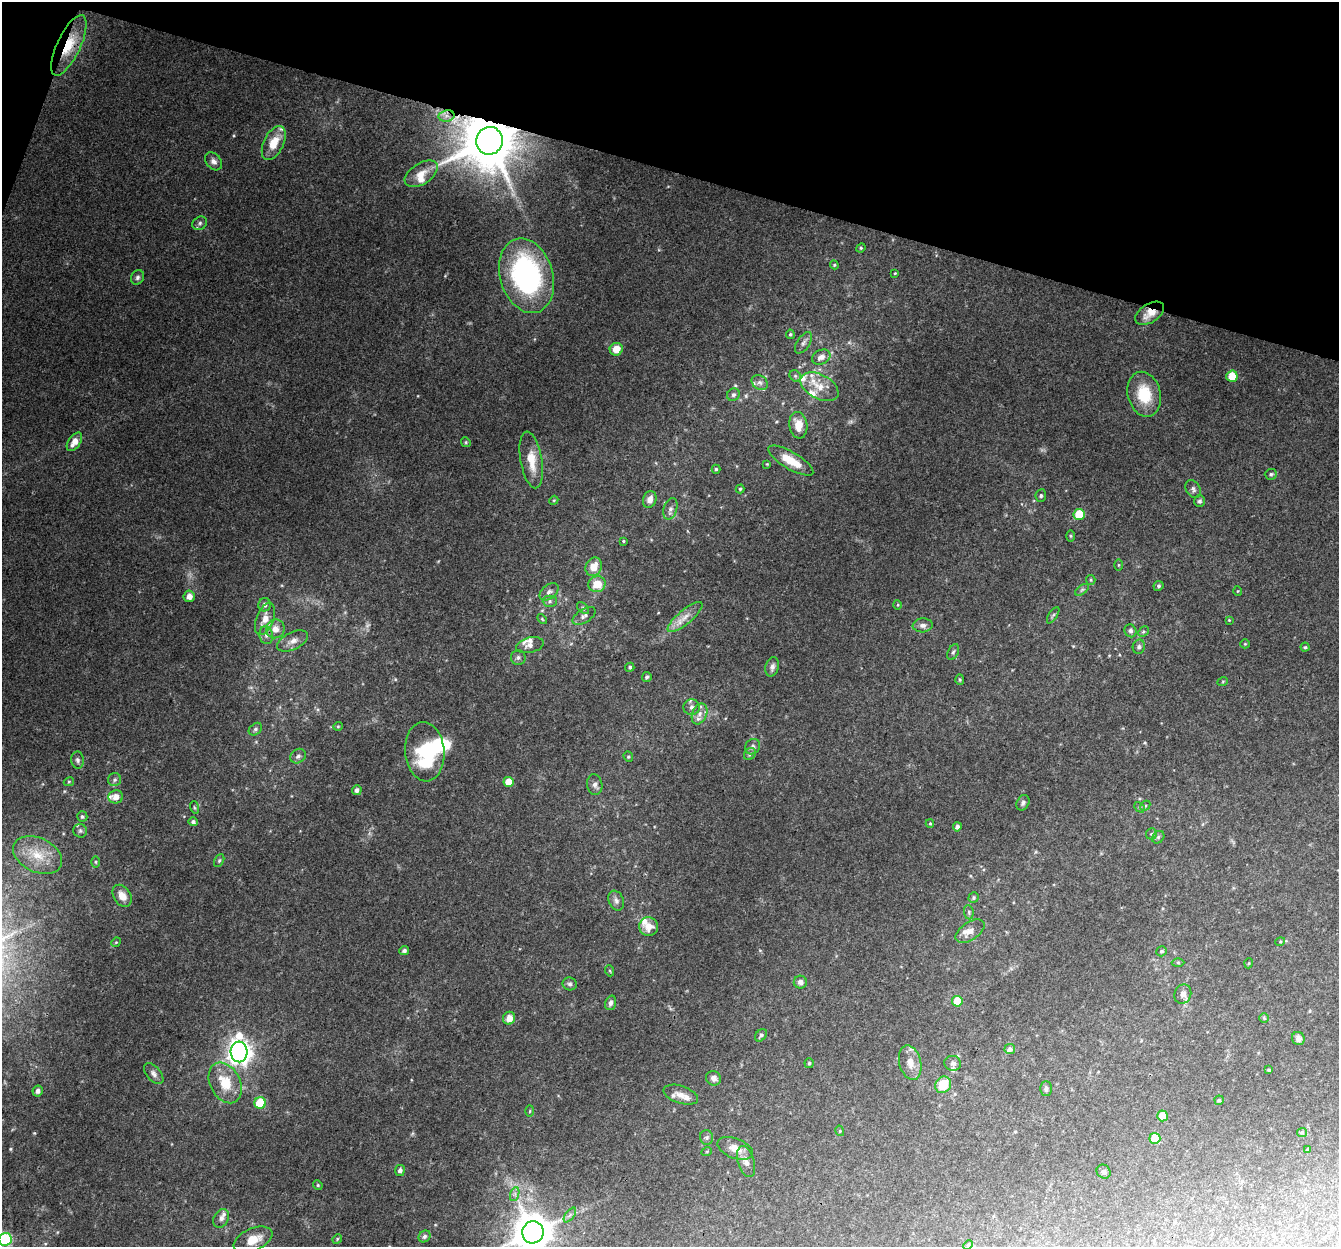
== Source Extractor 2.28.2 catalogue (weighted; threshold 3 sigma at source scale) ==
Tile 2 of 4 x 4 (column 2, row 1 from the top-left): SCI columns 1357-2693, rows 4008-5252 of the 5396 x 5587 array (HDU 1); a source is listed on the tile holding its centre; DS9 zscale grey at full resolution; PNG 1341 x 1249 px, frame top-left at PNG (2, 2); each listed source drawn as its Kron ellipse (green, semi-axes under 4 px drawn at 4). Shown black and unused: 14% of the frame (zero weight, under 3 of 4 exposures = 5% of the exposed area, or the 3 px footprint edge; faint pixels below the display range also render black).
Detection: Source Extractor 2.28.2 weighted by HDU 2 'WHT'; one run over the whole footprint, this tile lists its part. Background 0.0915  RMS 0.0058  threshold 0.0259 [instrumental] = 3 sigma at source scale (4.5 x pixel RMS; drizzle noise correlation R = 1.50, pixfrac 1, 0.0396/0.0396 arcsec/px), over >= 5 px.
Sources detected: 188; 3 too faint to see at this stretch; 1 inside a brighter object's white glare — neither listed nor drawn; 18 inside a brighter listed object's ellipse — not listed separately; the other 166 listed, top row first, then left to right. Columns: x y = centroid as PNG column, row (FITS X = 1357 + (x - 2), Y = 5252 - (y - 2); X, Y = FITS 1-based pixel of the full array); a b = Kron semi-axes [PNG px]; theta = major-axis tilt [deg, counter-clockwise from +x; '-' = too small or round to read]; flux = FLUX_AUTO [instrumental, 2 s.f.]
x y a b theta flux
69 45 33 11 65 16
446 116 8 5 11 2.5
489 141 14 13 - 3700
274 143 18 10 64 11
213 161 10 7 -50 2.6
421 174 18 10 33 7.1
200 223 8 6 35 1.6
861 248 5 4 - 0.78
834 265 4 4 - 0.69
895 273 3 3 - 0.54
527 276 38 26 -73 110
137 277 7 6 - 1.7
1150 313 16 9 33 6.9
790 334 5 4 - 0.93
803 343 12 6 55 2.5
616 349 6 6 - 7.2
821 357 9 7 25 3.8
795 376 6 5 - 1.1
1232 376 5 5 - 10
760 382 9 7 -35 2.2
819 387 20 12 -28 10
1144 394 23 16 -75 20
733 395 6 6 - 1.4
798 425 13 9 -81 8.6
74 442 10 6 56 5.3
466 442 5 4 - 0.69
531 460 29 11 -80 13
791 461 26 8 -30 13
767 464 4 4 - 0.48
716 469 4 4 - 0.9
1271 474 6 5 - 1
740 489 4 4 - 0.7
1193 489 9 7 -59 1.9
1041 496 6 5 - 1.1
650 499 8 6 68 3.8
554 500 5 3 - 0.59
1200 501 6 5 - 1.2
670 509 11 6 73 2.5
1079 514 5 5 - 15
1070 536 6 4 -89 0.61
623 541 4 3 - 0.65
1118 565 5 3 - 0.56
594 567 9 8 - 8
1091 580 5 4 - 0.74
597 584 8 8 - 11
1158 586 5 4 - 1.1
1082 590 8 4 37 1.2
1238 591 5 3 - 0.5
549 592 11 7 38 2.3
189 596 5 5 - 4.1
550 601 7 5 0 1.3
264 605 6 6 - 2.4
898 605 5 3 - 0.58
583 608 7 4 -46 1.1
1053 615 9 3 56 1.1
584 616 13 6 32 2.4
685 617 22 7 40 6
265 619 17 8 68 7
542 619 6 3 -46 0.57
1229 620 4 4 - 0.49
923 625 10 7 5 2.5
275 629 9 9 - 5.7
1130 631 7 5 -60 1.7
1143 632 6 4 44 0.96
266 635 9 7 -80 2.4
293 641 17 8 26 4.5
1245 644 5 4 - 0.65
530 645 14 7 13 3
1139 647 7 6 - 1.4
1305 647 4 4 - 0.76
953 652 8 5 66 1.3
518 658 7 7 - 1.6
630 667 5 4 - 0.95
772 667 10 6 76 2.4
647 677 5 5 - 1.4
960 680 5 4 - 0.68
1223 681 5 3 - 0.49
692 707 8 8 - 2.8
699 714 11 7 67 3
338 726 5 4 - 0.63
255 729 7 5 41 1.3
753 747 8 7 - 1.9
425 752 30 19 -85 39
750 754 7 5 47 1.2
298 756 8 6 37 2
628 757 5 4 - 0.83
78 760 8 6 -83 1.7
115 780 7 6 - 1.5
69 782 5 4 - 0.65
509 782 5 5 - 7.5
595 785 10 7 -80 2.4
357 790 5 4 - 1.9
116 797 7 6 - 4.8
1023 803 8 6 63 1.5
1145 806 6 4 45 0.87
194 807 6 4 -72 0.77
1139 807 6 4 -47 0.91
82 817 5 5 - 1.1
193 822 5 4 - 1.4
930 824 4 4 - 0.76
957 827 4 4 - 1.9
80 831 7 6 - 1.4
1151 834 6 5 - 1.1
1158 837 7 5 47 1.3
38 855 26 17 -25 16
219 861 7 4 63 1
96 862 6 4 -89 0.78
122 896 12 8 -57 5.9
973 898 5 5 - 1
616 901 10 7 -68 2.4
969 912 7 5 -83 1.1
649 927 9 9 - 6.7
970 931 16 9 34 4.9
116 942 5 4 - 0.63
1280 942 5 3 - 0.56
404 950 5 4 - 1.2
1162 951 5 5 - 0.96
1178 962 6 4 -1 0.76
1249 963 5 3 - 0.5
610 971 5 3 - 0.62
800 982 6 6 - 2.1
570 984 7 6 - 1.4
1183 994 10 8 72 3.2
957 1001 5 5 - 14
611 1003 7 5 72 1.7
509 1018 6 6 - 5.5
1264 1018 5 4 - 0.72
761 1035 7 5 48 1.3
1298 1038 7 6 - 2.7
1010 1049 5 5 - 2.1
239 1052 10 8 -86 470
809 1063 5 4 - 0.95
910 1063 17 10 -76 6.1
953 1063 8 7 - 1.8
1269 1070 3 3 - 0.83
154 1074 12 7 -49 2.7
714 1078 7 7 - 2.4
225 1083 21 15 -63 16
943 1085 8 7 - 14
1046 1088 7 5 89 1.7
38 1091 5 5 - 2.3
681 1095 18 8 -18 4
1219 1100 4 4 - 0.8
260 1103 6 5 - 23
530 1111 5 3 - 0.58
1162 1116 5 5 - 7.9
840 1131 5 3 - 0.52
1302 1132 5 4 - 0.77
707 1137 7 6 - 1.3
1155 1138 5 5 - 15
735 1148 19 10 -20 6.6
1308 1150 3 3 - 0.76
707 1151 5 3 - 0.52
746 1162 16 8 -73 4.9
400 1170 5 5 - 2
1104 1172 7 6 - 1.1
318 1185 5 4 - 0.73
515 1194 7 4 72 1.5
570 1215 8 4 53 1.6
221 1218 10 7 61 2.6
533 1232 11 10 - 1600
425 1236 6 5 - 1.5
5 1239 6 6 - 61
337 1239 5 4 - 0.66
253 1240 20 11 24 10
968 1245 5 4 - 0.68
Overlapping masked pixels (flux is a lower limit): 3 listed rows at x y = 69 45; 489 141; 1150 313
Isophote crosses this tile's border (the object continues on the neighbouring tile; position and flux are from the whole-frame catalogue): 2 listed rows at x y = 533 1232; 5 1239
Unlisted compact peaks at least as high as the median listed source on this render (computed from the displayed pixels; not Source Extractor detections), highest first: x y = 10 1149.